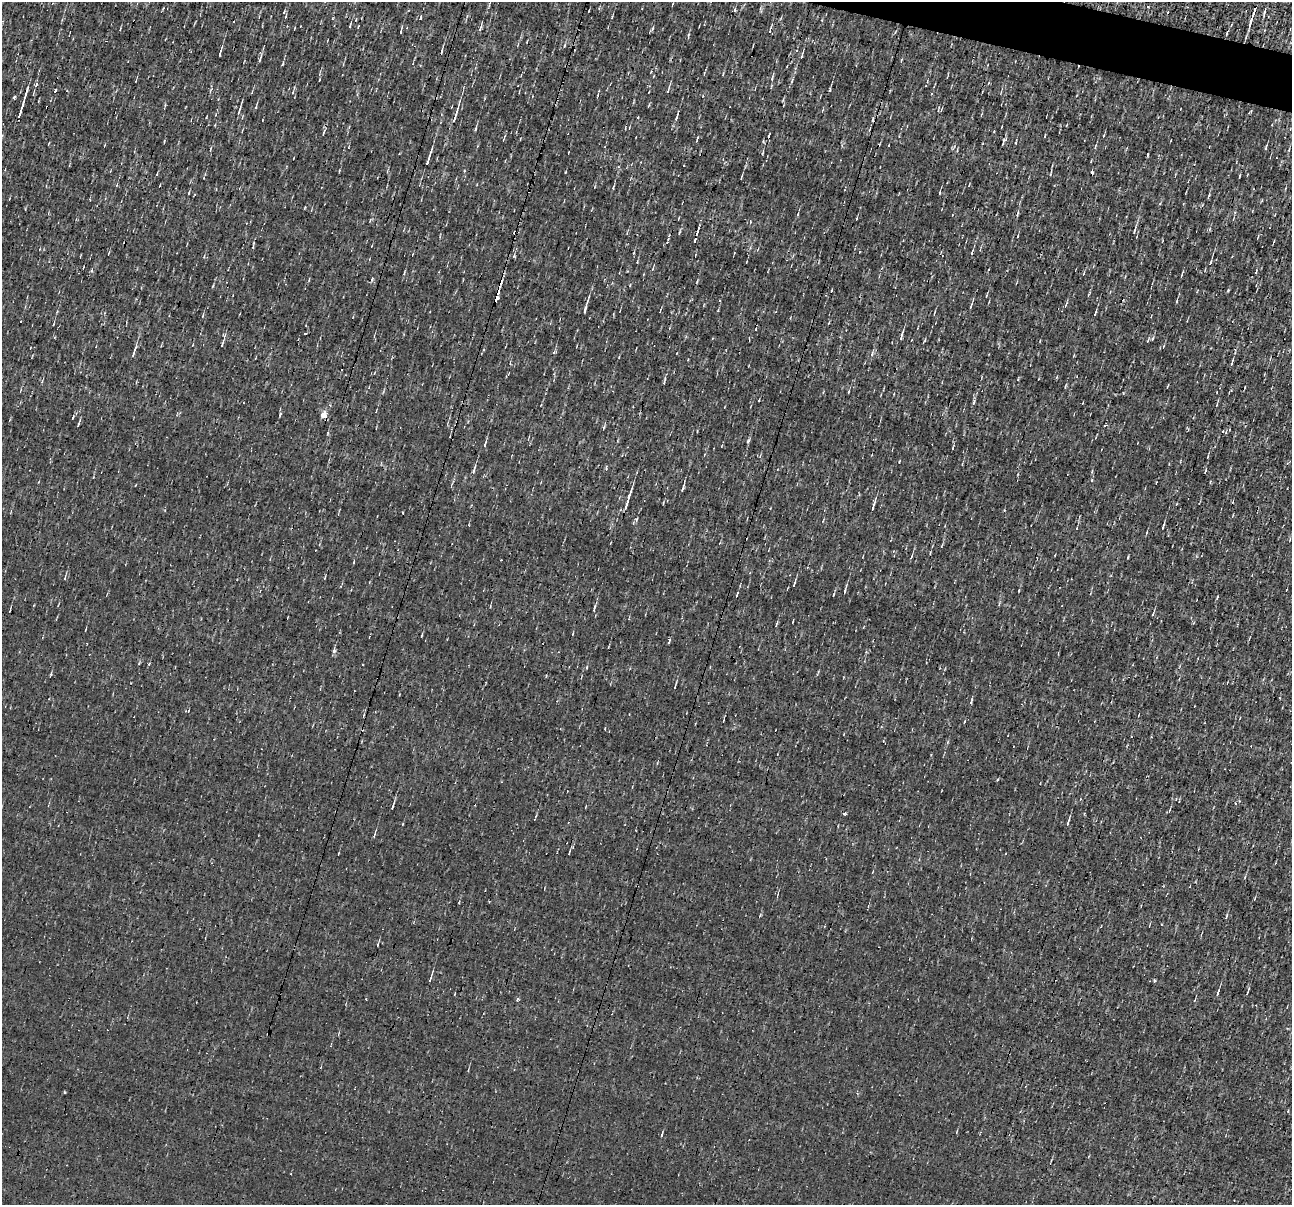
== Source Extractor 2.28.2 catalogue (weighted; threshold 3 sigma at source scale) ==
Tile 10 of 4 x 4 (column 2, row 3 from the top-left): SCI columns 1291-2580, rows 1453-2655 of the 5161 x 5185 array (HDU 1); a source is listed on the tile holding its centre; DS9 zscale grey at full resolution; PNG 1294 x 1207 px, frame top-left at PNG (2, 2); no overlay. Shown black and unused: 2% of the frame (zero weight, under 3 of 4 exposures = <1% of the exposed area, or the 3 px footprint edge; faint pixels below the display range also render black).
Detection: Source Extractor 2.28.2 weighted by HDU 2 'WHT'; one run over the whole footprint, this tile lists its part. Background 8.59e-04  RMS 0.042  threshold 0.191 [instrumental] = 3 sigma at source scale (4.5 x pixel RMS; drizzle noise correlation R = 1.50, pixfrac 1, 0.05/0.05 arcsec/px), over >= 5 px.
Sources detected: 121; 4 cosmic-ray / hot-pixel residue — not listed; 1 inside a brighter listed object's ellipse — not listed separately; the other 116 listed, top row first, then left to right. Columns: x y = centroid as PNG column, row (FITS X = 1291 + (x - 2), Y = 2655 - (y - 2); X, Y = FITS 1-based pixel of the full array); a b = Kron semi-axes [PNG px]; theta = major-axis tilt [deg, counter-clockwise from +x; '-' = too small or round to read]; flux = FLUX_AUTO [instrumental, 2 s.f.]
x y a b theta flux
1254 10 10 2 74 34
1264 11 9 3 70 8.7
285 17 5 3 - 3.7
420 18 4 3 - 19
1251 20 18 4 72 23
1231 25 4 2 - 3
350 26 5 2 - 4.4
480 28 8 4 66 8.4
652 29 7 4 61 5.8
770 31 6 2 76 3.8
400 32 5 2 - 5.6
565 45 5 3 - 3.7
441 52 7 3 74 6.9
220 53 8 2 74 9.8
802 56 10 3 71 7.1
260 58 10 4 69 9.5
283 64 7 2 68 4.9
787 66 3 2 - 3
723 74 3 2 - 3.2
772 78 7 4 80 7.6
792 81 8 3 77 6.9
55 90 3 3 - 42
830 90 5 2 - 4.9
668 91 6 3 75 4.8
293 92 5 3 - 3.9
25 94 18 2 72 16
14 97 3 2 - 14
47 107 2 2 - 4.5
239 111 13 2 73 10
20 113 8 2 72 18
455 117 24 4 72 29
676 118 7 3 61 8
475 129 6 3 69 6.1
994 131 3 3 - 2.7
323 133 9 3 75 5.7
1003 144 6 3 65 5.7
889 145 3 2 - 2.3
1209 147 3 2 - 2.4
1266 148 6 3 81 4.9
210 150 4 2 - 3.6
762 153 6 3 64 4.4
428 159 24 3 73 26
339 170 3 3 - 5.2
1051 174 7 2 79 4.5
1239 176 5 2 - 4.6
741 177 4 2 - 3.9
613 187 5 3 - 4.7
189 192 4 3 - 3.5
940 193 4 2 - 3.7
1208 196 7 3 71 5.2
798 214 6 2 84 3.9
1018 214 7 3 79 5.5
1135 230 10 3 71 8.9
972 252 5 3 - 5
1210 263 5 3 - 10
653 269 8 2 68 4.8
1182 275 10 2 68 5.1
1177 301 5 2 - 5
1065 306 6 3 70 5.5
971 307 8 3 79 6.3
585 310 9 3 74 13
1095 313 6 2 72 6.9
203 316 4 3 - 3.3
53 324 4 3 - 3.5
305 333 4 3 - 28
901 336 11 3 77 9.3
1152 339 6 3 60 5.2
1148 340 6 3 70 4.4
222 344 8 3 73 6.2
1164 346 5 3 - 3.3
134 352 17 3 71 13
554 352 5 4 - 5
872 353 7 4 71 8.6
1232 362 10 3 72 8
1066 386 7 3 79 4.6
849 392 5 2 - 4.1
1217 405 6 2 68 3.7
323 415 5 4 - 59
78 425 4 3 - 4.3
603 428 6 3 71 4.8
485 444 9 3 71 8.3
474 470 12 4 73 14
1092 480 5 3 - 3.6
683 488 8 3 67 8.1
627 502 24 3 73 38
873 506 14 3 72 15
1163 526 6 2 72 6.5
911 557 7 3 68 6
1128 557 4 3 - 3.2
354 562 4 2 - 3.5
65 578 5 3 - 3.2
794 584 6 2 70 6.8
845 590 10 2 77 8.5
737 595 5 2 - 7.2
594 608 10 4 78 9
1153 614 5 3 - 4.1
793 622 4 2 - 3
776 624 7 3 68 5.1
421 636 5 2 - 3.5
334 651 6 4 57 8.6
587 667 4 3 - 3.7
51 674 4 4 - 4.2
675 687 4 2 - 4
392 807 6 3 75 6.4
844 814 5 2 - 5.2
1068 822 10 3 71 9.4
374 835 9 3 71 6
569 853 3 2 - 3.2
1226 917 6 3 61 4.7
377 945 3 2 - 3.4
430 979 9 3 73 8.5
1154 981 5 3 - 4.5
1217 993 7 3 76 9.2
1247 993 6 2 62 4.4
517 999 4 3 - 16
468 1070 3 2 - 2.7
Overlapping masked pixels (flux is a lower limit): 3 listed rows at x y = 1254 10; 47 107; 323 415
Unlisted compact peaks at least as high as the median listed source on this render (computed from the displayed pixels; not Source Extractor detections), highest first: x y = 280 414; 971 702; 213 286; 688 35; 328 433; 899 462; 665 379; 164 141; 718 310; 139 663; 661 1135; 403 512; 73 418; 997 780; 149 664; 206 117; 634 253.